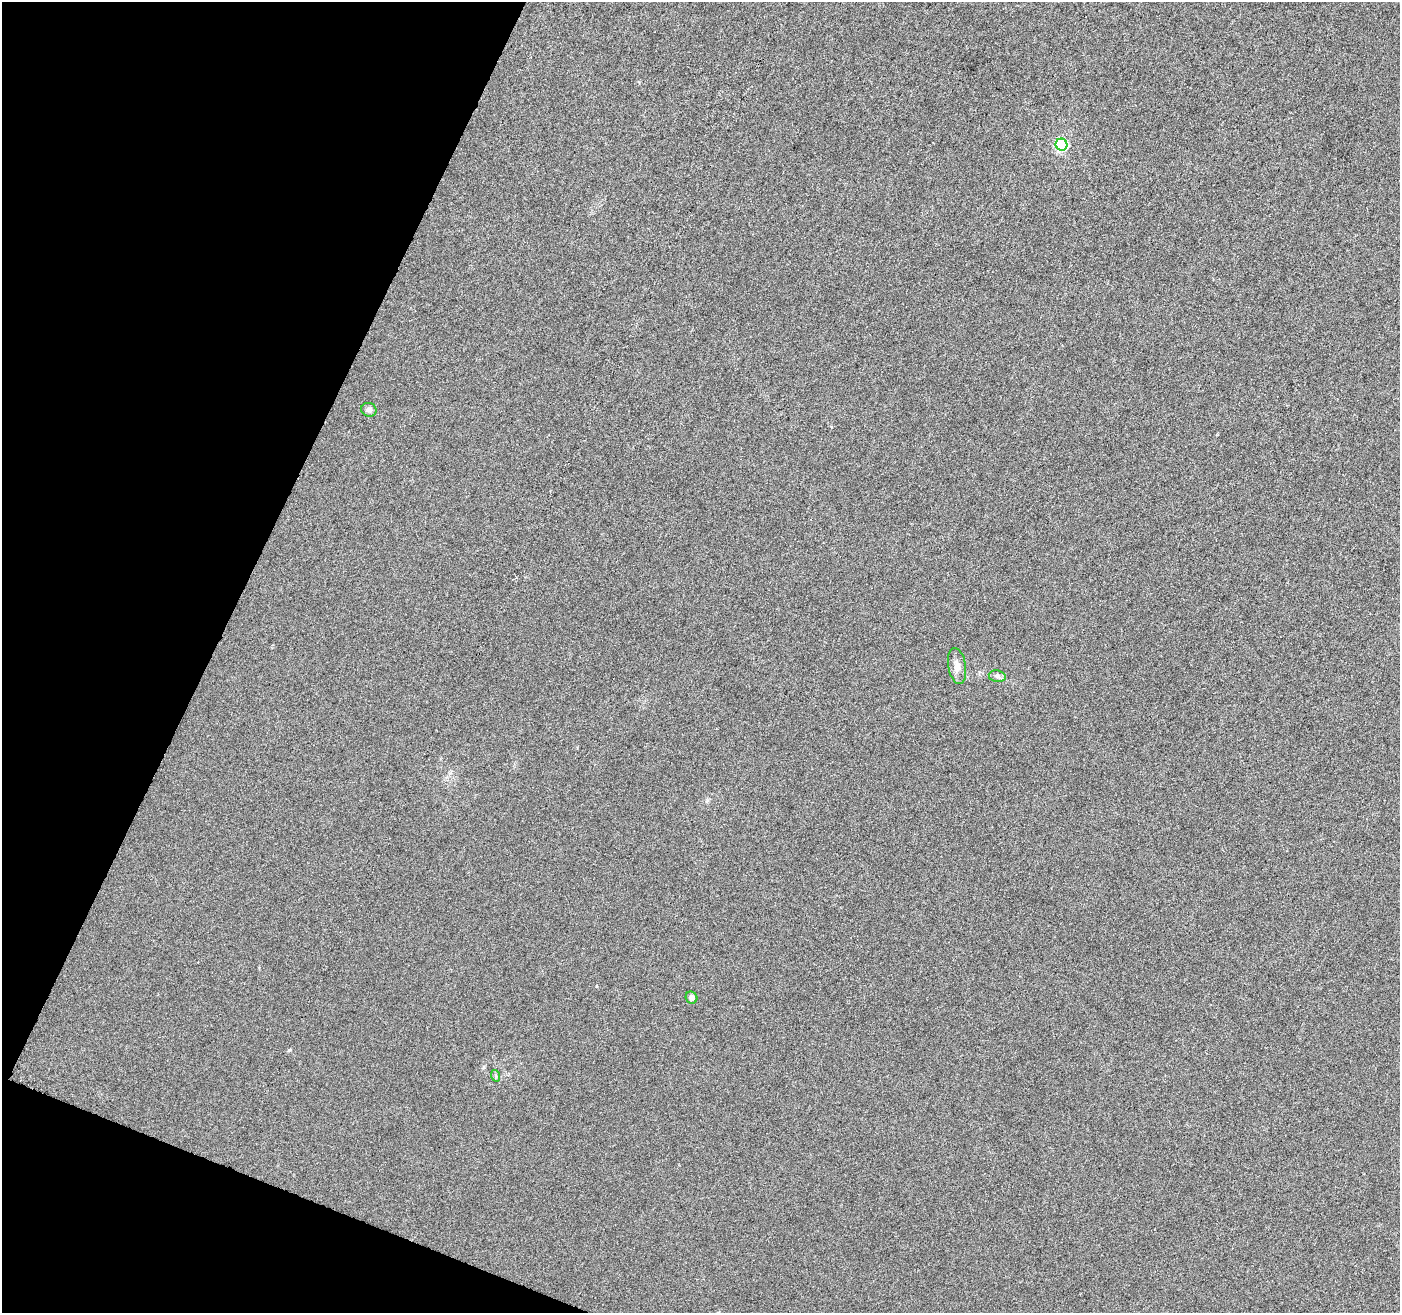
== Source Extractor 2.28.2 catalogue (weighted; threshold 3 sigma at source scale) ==
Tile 9 of 4 x 4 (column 1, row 3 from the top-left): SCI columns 1-1398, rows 1520-2830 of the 5601 x 5727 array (HDU 1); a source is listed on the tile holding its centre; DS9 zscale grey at full resolution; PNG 1402 x 1315 px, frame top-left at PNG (2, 2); each listed source drawn as its Kron ellipse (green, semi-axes under 4 px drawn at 4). Shown black and unused: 19% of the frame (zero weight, under 3 of 6 exposures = <1% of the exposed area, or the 3 px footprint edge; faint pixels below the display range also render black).
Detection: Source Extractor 2.28.2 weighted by HDU 2 'WHT'; one run over the whole footprint, this tile lists its part. Background 0.00102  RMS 0.0028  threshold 0.0115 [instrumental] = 3 sigma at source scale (4.09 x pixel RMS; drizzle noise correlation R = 1.36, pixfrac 0.8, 0.0396/0.0396 arcsec/px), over >= 5 px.
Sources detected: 6; all 6 listed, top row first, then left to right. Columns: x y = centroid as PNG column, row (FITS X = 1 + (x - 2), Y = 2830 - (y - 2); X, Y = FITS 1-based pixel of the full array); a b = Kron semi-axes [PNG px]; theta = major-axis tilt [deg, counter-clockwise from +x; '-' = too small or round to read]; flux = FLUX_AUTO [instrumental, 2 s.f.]
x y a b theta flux
1061 145 6 6 - 31
369 410 8 6 -21 0.93
957 666 18 9 -80 2
997 676 8 6 -10 0.76
691 998 6 5 - 1.1
496 1076 6 4 -72 0.37